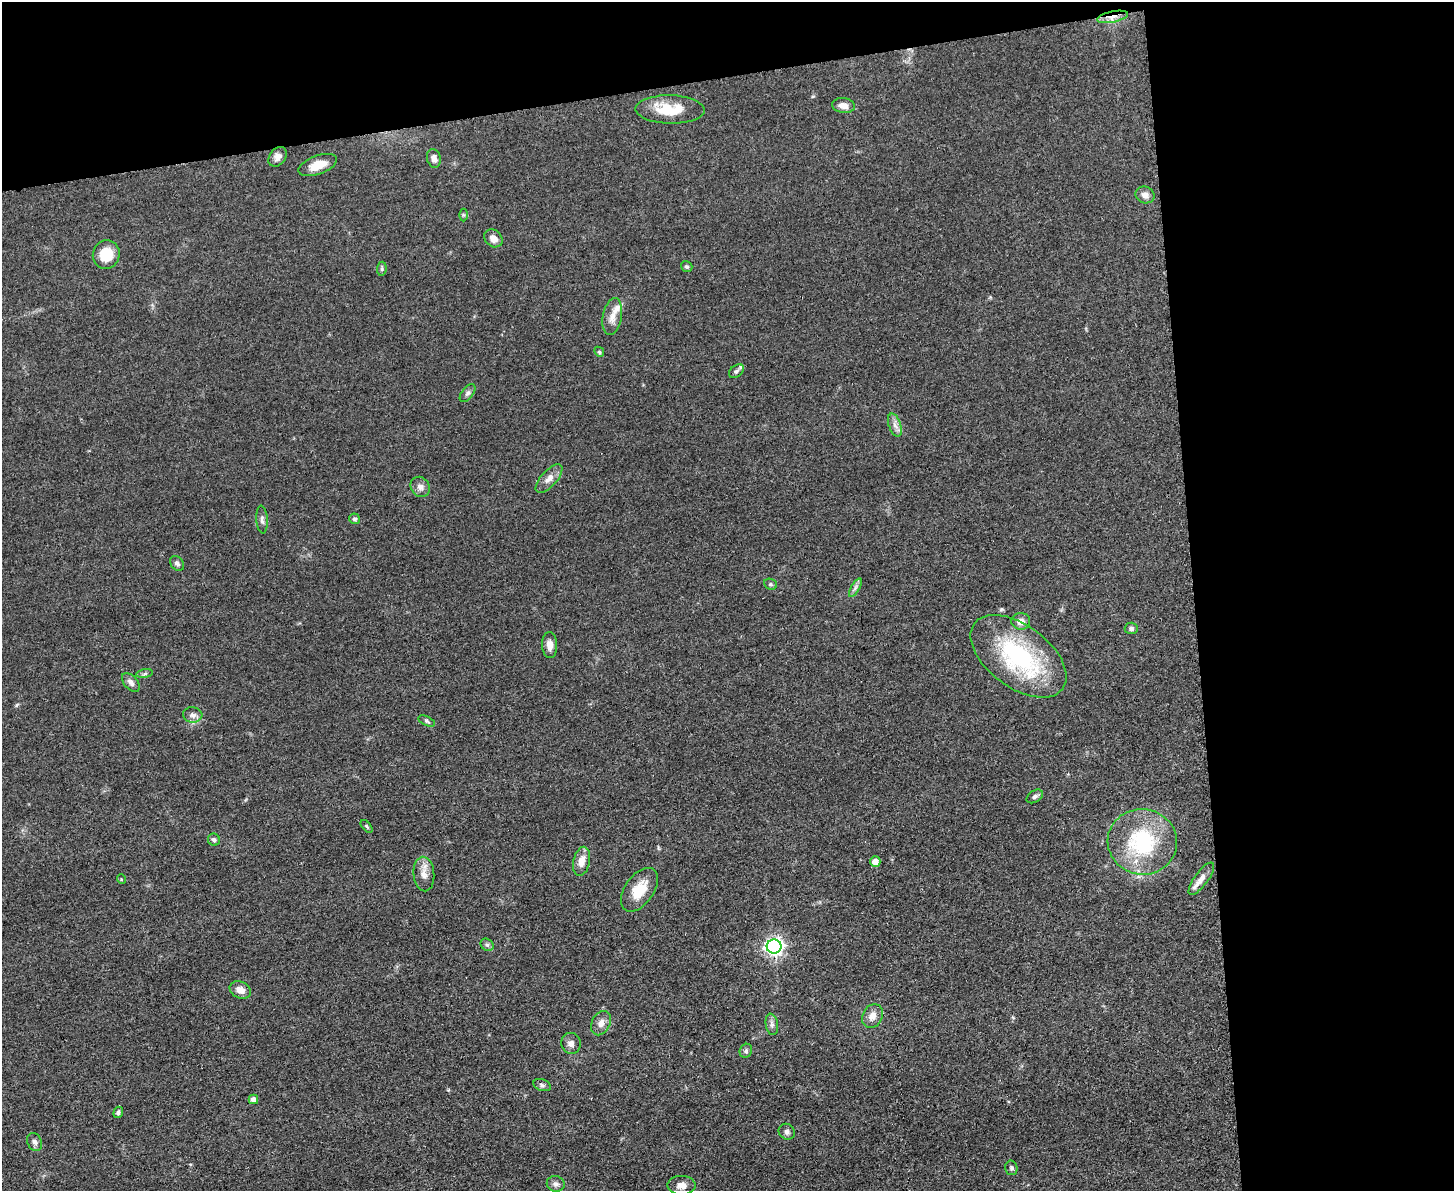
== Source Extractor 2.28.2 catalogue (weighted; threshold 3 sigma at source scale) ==
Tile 3 of 3 x 4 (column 3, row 1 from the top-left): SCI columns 3045-4496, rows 3572-4760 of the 4748 x 4767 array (HDU 1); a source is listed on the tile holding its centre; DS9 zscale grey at full resolution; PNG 1456 x 1193 px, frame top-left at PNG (2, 2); each listed source drawn as its Kron ellipse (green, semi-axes under 4 px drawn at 4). Shown black and unused: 25% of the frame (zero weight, under 3 of 5 exposures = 1% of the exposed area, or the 3 px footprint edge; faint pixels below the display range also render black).
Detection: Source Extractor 2.28.2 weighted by HDU 2 'WHT'; one run over the whole footprint, this tile lists its part. Background 0.0464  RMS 0.0055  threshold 0.0249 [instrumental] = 3 sigma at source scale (4.5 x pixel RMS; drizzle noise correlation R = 1.50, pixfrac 1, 0.05/0.05 arcsec/px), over >= 5 px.
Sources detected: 60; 2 inside a brighter listed object's ellipse — not listed separately; the other 58 listed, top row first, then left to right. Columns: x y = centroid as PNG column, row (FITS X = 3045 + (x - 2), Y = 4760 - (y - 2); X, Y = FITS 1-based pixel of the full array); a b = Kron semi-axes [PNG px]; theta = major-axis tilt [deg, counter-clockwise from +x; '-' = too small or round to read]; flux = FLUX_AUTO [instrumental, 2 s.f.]
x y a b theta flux
1112 17 16 5 12 5
844 105 11 7 -8 4.2
670 109 34 14 -1 17
278 157 11 8 52 3.5
434 158 9 6 -77 3.1
318 165 20 9 20 8.2
1145 195 9 8 - 3.3
463 215 6 4 -89 0.78
493 238 10 8 -44 4.1
106 254 14 13 - 14
687 267 6 5 - 0.99
382 269 7 5 83 0.91
612 317 19 9 79 4.9
599 352 5 4 - 0.77
736 371 8 5 40 1.4
468 393 10 5 52 1.6
895 425 12 6 -71 2.8
549 479 18 8 48 4.4
420 487 10 9 - 2.8
262 519 14 5 -86 2
355 519 5 5 - 1.1
177 563 8 6 -49 1.6
771 584 7 5 -22 0.95
855 588 10 4 60 1.6
1021 621 9 8 - 4.4
1131 628 6 6 - 1.5
550 645 13 7 -87 3.8
1018 656 55 31 -37 67
145 674 8 4 9 1
131 682 11 6 -48 2.6
193 715 9 7 -4 2.6
427 721 9 4 -26 1.2
1035 796 9 6 32 1.4
367 826 7 4 -50 0.81
214 840 6 6 - 1.3
1142 842 35 33 -10 47
582 861 15 8 78 5.4
875 862 5 5 - 5.6
424 874 17 10 -85 5
121 879 5 3 - 0.41
1201 879 19 7 54 3.8
639 890 25 14 55 12
487 945 7 5 -41 1.2
774 946 7 7 - 230
240 990 11 8 -26 4.5
872 1016 12 9 61 4.7
601 1023 13 9 64 3.8
772 1024 11 6 -80 2
571 1043 10 9 - 2.8
746 1051 7 6 - 1.3
542 1085 9 5 -20 1.3
253 1099 5 4 - 2.8
118 1112 6 4 69 1.1
787 1132 8 7 - 1.8
35 1142 9 7 -66 2.1
1011 1168 7 6 - 1.4
556 1184 9 8 - 2
682 1185 14 9 -1 4.4
Overlapping masked pixels (flux is a lower limit): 1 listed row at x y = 1112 17